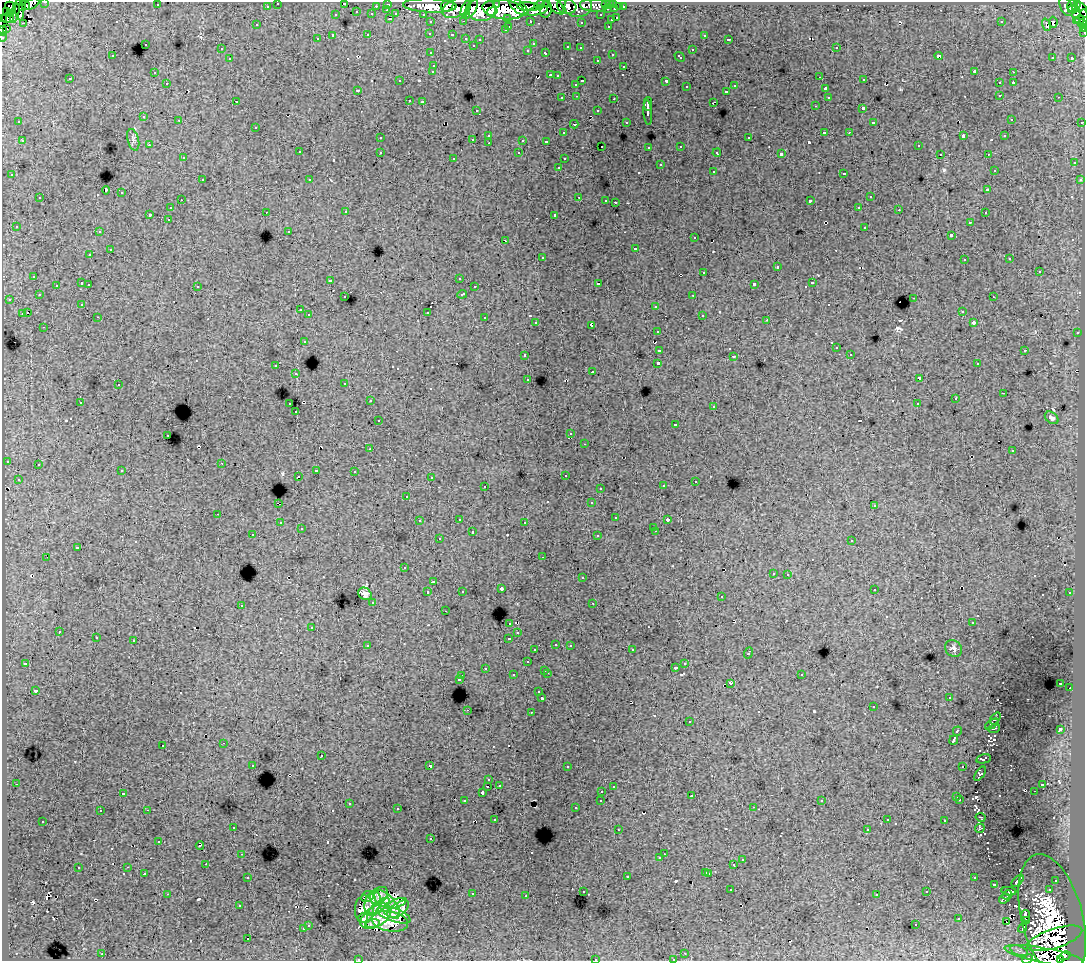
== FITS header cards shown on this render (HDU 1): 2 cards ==
NAXIS1  =                 1083
NAXIS2  =                  959

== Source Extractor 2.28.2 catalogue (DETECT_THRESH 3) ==
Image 1083 x 959 px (HDU 1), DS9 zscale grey, 1 PNG px = 1 image px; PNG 1087 x 963 px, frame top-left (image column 1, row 959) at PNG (2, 2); each listed source drawn as its Kron ellipse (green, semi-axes under 4 px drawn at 4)
Background 167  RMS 1.2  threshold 3.56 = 3 sigma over >= 5 px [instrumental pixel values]
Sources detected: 698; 5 with non-positive FLUX_AUTO (blend fragments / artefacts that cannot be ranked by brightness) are neither listed nor drawn; of the other 693, the 500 brightest by FLUX_AUTO listed and drawn (193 fainter detections omitted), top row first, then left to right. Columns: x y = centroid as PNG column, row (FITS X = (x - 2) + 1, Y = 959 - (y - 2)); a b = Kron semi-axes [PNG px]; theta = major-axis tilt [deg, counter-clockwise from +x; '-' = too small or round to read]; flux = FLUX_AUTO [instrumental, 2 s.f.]
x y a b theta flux
45 2 3 2 - 5100
278 3 3 3 - 3500
344 3 3 2 - 500
31 4 9 4 26 32000
388 4 3 3 - 7700
497 4 3 3 - 44000
605 4 3 2 - 4200
609 4 3 3 - 6900
614 4 3 3 - 7600
1078 4 4 3 - 7500
26 5 4 3 - 7700
157 5 3 2 - 260
447 5 7 5 45 110000
540 5 5 4 - 53000
594 5 14 6 -3 35000
10 6 5 4 - 8500
267 6 3 3 - 2300
376 6 3 2 - 2100
430 6 27 7 -2 310000
555 6 11 5 -47 79000
567 6 10 7 -15 57000
578 6 14 11 5 49000
1071 6 6 3 69 21000
519 7 12 5 -40 74000
529 7 11 4 -2 89000
620 7 3 3 - 2200
623 7 3 3 - 3100
1066 7 10 6 -65 38000
22 8 4 3 - 11000
456 8 15 9 22 250000
466 9 8 4 71 85000
471 9 10 5 61 120000
482 9 14 11 10 280000
503 9 21 9 -7 500000
546 9 8 6 79 56000
607 9 3 3 - 3500
615 9 3 3 - 8400
1073 9 5 3 - 17000
19 10 10 4 -82 26000
387 10 3 2 - 540
1083 10 9 4 -58 32000
6 11 2 2 - 2800
492 11 5 4 - 63000
537 11 11 4 14 130000
357 12 3 3 - 640
11 13 3 2 - 10000
15 13 10 3 75 36000
372 14 3 3 - 2300
396 14 4 3 - 1500
423 14 3 2 - 3400
1076 14 5 3 - 13000
336 15 3 3 - 700
601 15 3 3 - 2600
1084 17 8 2 -89 19000
8 18 6 5 - 28000
508 18 3 3 - 2000
617 18 3 3 - 1100
2 19 2 2 - 14000
390 19 3 2 - 800
611 20 3 3 - 750
1076 20 3 2 - 4500
1080 20 4 3 - 6600
464 21 3 2 - 590
530 21 3 3 - 2500
431 22 3 3 - 2600
581 22 3 3 - 350
1001 22 3 3 - 220
1053 22 5 3 - 310
24 23 4 2 - 390
1082 24 5 3 - 6200
257 25 3 3 - 240
1046 25 6 3 -71 390
509 26 3 2 - 680
608 26 3 3 - 730
1083 28 3 2 - 3200
6 29 3 3 - 2300
505 30 3 3 - 460
3 31 5 4 - 9200
1084 32 3 2 - 2900
430 33 3 3 - 430
368 35 3 3 - 780
452 35 3 2 - 360
704 35 3 3 - 620
333 36 3 3 - 2700
2 37 4 2 - 3100
466 38 3 3 - 780
317 39 3 3 - 400
480 39 3 3 - 230
728 39 4 3 - 320
145 44 3 3 - 640
533 44 3 3 - 320
473 45 3 3 - 280
568 47 4 3 - 870
580 48 3 3 - 310
836 48 3 2 - 560
221 49 3 3 - 460
528 50 3 3 - 390
692 50 3 3 - 870
431 53 3 3 - 470
546 53 4 3 - 760
612 54 3 3 - 740
112 56 3 3 - 300
939 56 4 4 - 510
680 57 6 3 -43 750
1053 57 3 2 - 340
1071 57 4 3 - 390
230 59 3 3 - 640
597 60 3 3 - 390
434 65 3 3 - 670
624 66 3 3 - 580
433 71 3 3 - 550
975 71 3 3 - 2200
1013 72 3 2 - 510
154 73 3 2 - 270
550 75 3 3 - 840
557 76 3 3 - 260
820 77 3 2 - 230
70 79 3 3 - 360
864 80 3 3 - 520
400 81 3 3 - 260
582 81 3 3 - 1200
666 81 4 3 - 1900
167 83 3 3 - 420
999 83 3 3 - 550
1013 83 4 3 - 1300
576 84 3 3 - 480
735 86 3 3 - 510
686 87 3 3 - 500
825 89 3 3 - 940
358 90 3 3 - 510
726 91 3 3 - 860
1000 95 3 3 - 560
577 96 3 2 - 480
828 97 3 3 - 430
1059 97 3 2 - 410
562 98 3 3 - 580
614 99 3 2 - 850
409 100 3 3 - 380
237 101 3 2 - 240
423 102 3 3 - 240
713 102 4 2 - 800
648 104 7 2 90 4300
815 106 3 2 - 220
863 108 3 3 - 2300
476 110 3 3 - 330
598 111 3 3 - 600
648 112 12 4 -86 4800
144 117 3 3 - 580
1011 119 3 3 - 270
179 120 3 2 - 370
19 122 3 3 - 300
626 122 3 3 - 270
874 122 3 3 - 370
1082 122 3 3 - 1600
574 124 4 3 - 340
256 127 3 3 - 700
824 132 3 3 - 1500
849 132 3 2 - 340
564 133 3 3 - 320
489 135 3 3 - 570
963 136 4 2 - 940
1005 136 3 3 - 340
380 138 3 3 - 370
749 138 3 3 - 760
473 139 3 3 - 610
133 140 11 5 -76 240
523 140 3 3 - 1600
22 141 3 3 - 600
546 141 4 3 - 320
489 143 3 2 - 500
149 145 3 2 - 310
602 146 3 3 - 270
681 146 3 3 - 470
918 146 3 3 - 460
649 147 3 3 - 320
299 152 3 3 - 540
380 152 3 3 - 580
519 153 3 3 - 510
717 153 4 3 - 350
781 154 4 3 - 3400
940 154 3 2 - 250
988 154 3 2 - 330
183 158 3 3 - 410
454 158 3 3 - 340
564 159 3 3 - 320
1074 163 3 3 - 560
660 165 3 3 - 880
559 167 3 2 - 450
994 170 3 3 - 280
713 171 3 3 - 600
844 173 3 3 - 820
12 175 3 3 - 560
202 180 3 3 - 500
310 180 3 3 - 360
1080 180 3 3 - 460
106 190 4 3 - 2300
988 190 3 3 - 540
122 193 3 3 - 860
579 197 3 2 - 790
870 197 3 3 - 670
40 198 3 3 - 680
181 200 3 2 - 380
606 200 3 3 - 410
810 201 4 3 - 2400
615 202 3 3 - 1100
859 207 3 2 - 460
170 208 3 3 - 510
899 210 2 2 - 280
266 212 3 2 - 430
346 212 3 2 - 420
985 213 3 2 - 380
150 214 3 3 - 2300
555 215 4 3 - 3000
168 219 3 2 - 390
970 222 3 2 - 430
16 226 3 3 - 320
865 227 3 3 - 780
289 231 3 3 - 210
99 232 3 2 - 360
951 235 3 3 - 2200
695 238 3 3 - 490
505 241 3 2 - 690
635 248 3 3 - 1100
110 250 3 3 - 1200
90 255 3 3 - 460
542 257 3 3 - 720
1010 259 3 3 - 350
964 260 3 2 - 390
777 267 3 3 - 1400
1039 271 3 3 - 1200
704 272 3 3 - 750
34 276 3 3 - 560
459 278 3 3 - 290
330 280 3 3 - 440
82 283 3 3 - 1400
812 283 3 3 - 1300
89 284 3 2 - 420
598 284 3 3 - 2600
754 284 4 3 - 3300
56 285 3 3 - 430
197 286 3 3 - 670
474 287 3 3 - 430
462 294 5 3 - 980
39 295 3 3 - 390
693 295 3 2 - 500
345 297 3 3 - 330
993 297 3 2 - 380
914 298 3 2 - 790
9 299 3 2 - 350
82 304 3 3 - 290
656 306 3 3 - 730
300 310 3 3 - 470
962 311 3 3 - 350
427 312 3 3 - 1000
27 313 3 3 - 1100
22 314 3 3 - 1400
309 315 3 3 - 610
702 315 3 3 - 500
98 317 3 2 - 430
485 318 3 3 - 1000
767 320 3 2 - 290
536 322 3 3 - 310
974 323 3 3 - 520
592 325 4 3 - 480
44 327 3 2 - 460
657 331 3 3 - 430
1077 333 3 2 - 480
304 341 3 3 - 640
836 348 3 3 - 520
659 350 4 3 - 1900
1025 350 3 3 - 910
850 354 3 3 - 290
525 355 3 3 - 640
734 356 4 2 - 290
658 363 4 3 - 4100
977 364 3 2 - 270
276 366 3 3 - 550
593 372 3 3 - 680
296 374 3 3 - 370
919 378 4 3 - 3000
528 379 3 3 - 390
345 383 3 3 - 320
118 385 3 3 - 410
1003 393 3 2 - 280
955 399 3 3 - 230
370 401 3 2 - 450
80 402 3 2 - 400
290 404 3 3 - 750
917 404 3 3 - 230
714 406 3 3 - 430
296 412 3 2 - 350
1052 418 8 5 -39 250
378 421 3 3 - 340
675 424 3 3 - 290
571 434 3 3 - 430
168 435 3 2 - 410
585 444 3 2 - 260
370 449 3 3 - 330
1012 451 3 3 - 340
7 461 3 3 - 270
222 463 2 2 - 410
38 464 3 3 - 410
316 470 3 2 - 690
122 471 3 3 - 480
354 471 3 2 - 400
565 475 3 3 - 350
298 477 3 2 - 300
431 477 3 3 - 320
18 479 3 3 - 400
695 481 3 2 - 350
485 486 3 2 - 470
663 486 3 3 - 510
600 488 3 2 - 400
407 496 3 3 - 310
591 503 3 3 - 390
279 504 4 2 - 990
874 506 3 3 - 390
218 514 3 2 - 450
616 518 3 3 - 600
459 519 3 2 - 620
667 520 3 3 - 530
419 521 3 3 - 300
525 522 3 3 - 360
280 523 3 3 - 460
654 527 3 3 - 270
301 529 3 3 - 260
656 531 3 2 - 360
472 532 3 3 - 1100
253 535 3 2 - 330
598 536 3 3 - 640
439 539 3 3 - 550
852 541 3 3 - 570
77 548 4 3 - 1500
47 557 3 2 - 360
543 557 3 2 - 210
404 568 3 3 - 290
773 573 3 3 - 450
788 574 3 2 - 460
582 578 3 3 - 670
433 582 4 3 - 270
501 589 3 3 - 630
874 589 3 3 - 500
462 591 3 3 - 370
428 592 3 3 - 740
1070 593 3 3 - 520
365 594 7 5 -39 380
721 597 3 3 - 380
373 602 3 3 - 530
593 603 3 2 - 270
241 605 3 3 - 460
445 611 3 2 - 320
510 623 3 3 - 580
972 623 3 3 - 230
312 627 3 3 - 500
59 632 3 3 - 440
518 633 3 3 - 370
96 638 3 3 - 430
509 638 4 3 - 920
134 641 3 3 - 1400
556 644 3 3 - 580
570 645 3 3 - 530
368 646 4 3 - 760
953 649 9 7 -49 300
535 650 3 3 - 380
632 650 3 2 - 390
748 653 6 3 70 1300
527 662 3 3 - 860
25 663 3 3 - 350
685 663 3 2 - 450
485 668 3 3 - 390
676 668 3 3 - 310
545 670 3 3 - 490
547 673 3 2 - 710
801 674 3 3 - 530
513 675 3 3 - 650
462 676 3 2 - 570
459 679 4 3 - 940
1061 683 3 3 - 330
731 684 3 3 - 700
1070 688 2 2 - 440
35 691 4 3 - 490
539 692 3 3 - 440
542 698 3 3 - 3300
949 698 3 2 - 230
873 707 3 2 - 280
467 710 2 2 - 470
531 712 3 3 - 650
995 718 7 4 52 270
689 722 3 3 - 600
992 724 7 3 35 330
994 729 6 2 18 260
1060 729 4 3 - 4400
957 731 5 3 - 1800
954 740 5 3 - 6700
224 743 3 2 - 430
163 745 3 3 - 660
321 756 3 3 - 1000
984 759 7 4 12 390
253 765 3 2 - 370
430 766 4 3 - 3900
962 766 3 3 - 500
567 767 3 2 - 290
980 774 8 4 53 220
489 780 3 3 - 360
16 784 3 2 - 360
499 785 3 3 - 360
1042 785 3 3 - 250
488 786 3 2 - 630
614 786 3 3 - 280
602 791 3 2 - 530
1034 791 3 2 - 370
123 793 3 3 - 480
482 793 3 3 - 500
692 796 4 2 - 370
957 797 3 3 - 400
960 799 3 3 - 310
601 800 3 3 - 440
465 801 3 3 - 490
822 801 3 3 - 280
349 803 3 2 - 620
753 807 3 2 - 450
576 808 3 3 - 400
397 809 3 3 - 460
147 810 3 2 - 860
100 811 3 2 - 330
980 817 5 3 - 300
495 819 3 3 - 270
887 820 3 2 - 270
43 821 3 3 - 450
945 821 3 3 - 680
233 827 3 3 - 450
980 828 5 4 - 210
867 829 3 2 - 210
618 830 3 2 - 210
431 839 3 3 - 360
159 842 3 3 - 280
200 846 4 3 - 230
242 854 3 2 - 370
664 854 2 2 - 320
660 858 3 3 - 370
742 860 3 3 - 520
206 864 2 2 - 420
734 865 3 3 - 1700
128 867 3 2 - 480
78 868 3 3 - 830
706 872 3 3 - 640
709 873 3 3 - 900
144 874 3 3 - 940
627 876 3 3 - 970
248 877 3 2 - 390
974 878 3 3 - 580
1056 880 3 3 - 420
1017 881 7 3 46 450
994 884 3 3 - 1300
731 890 3 2 - 300
1049 890 3 3 - 560
583 891 3 3 - 490
1009 891 7 3 -7 340
927 892 3 3 - 500
167 894 3 2 - 1600
472 894 3 3 - 610
877 894 3 3 - 360
379 895 10 7 37 710
1007 895 5 3 - 230
526 896 3 2 - 300
368 897 6 5 - 1100
1004 899 6 3 35 340
373 903 12 8 75 2300
387 904 17 8 -50 4000
396 904 11 4 22 1000
239 906 3 3 - 320
379 906 12 5 35 1800
364 909 13 9 89 2900
398 909 12 6 35 2700
394 915 17 6 -19 2900
376 916 17 10 34 3500
1026 916 6 3 -79 380
363 918 5 4 - 480
1052 918 65 30 -75 18000
959 919 3 3 - 830
1026 920 4 3 - 260
390 921 18 10 -9 2700
1007 922 3 2 - 250
372 923 7 4 10 810
308 925 3 3 - 560
916 925 3 3 - 400
1023 928 5 3 - 330
303 929 3 3 - 790
1055 938 29 9 18 780
248 939 3 3 - 1100
1019 950 9 5 -19 320
685 953 3 2 - 410
102 954 3 2 - 760
1044 955 40 7 -10 7200
1065 956 6 3 27 52000
358 959 3 2 - 290
595 959 3 3 - 790
673 959 3 2 - 300
1028 959 5 3 - 230
1060 960 3 3 - 20000
At the frame edge (FLAGS 8, measured only in part): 18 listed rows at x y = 45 2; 278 3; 344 3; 31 4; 1083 10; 1084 17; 2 19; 1082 24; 1083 28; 3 31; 1084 32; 2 37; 1044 955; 358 959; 595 959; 673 959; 1028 959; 1060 960
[193 fainter detections neither listed nor drawn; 5 non-positive-flux detections neither listed nor drawn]